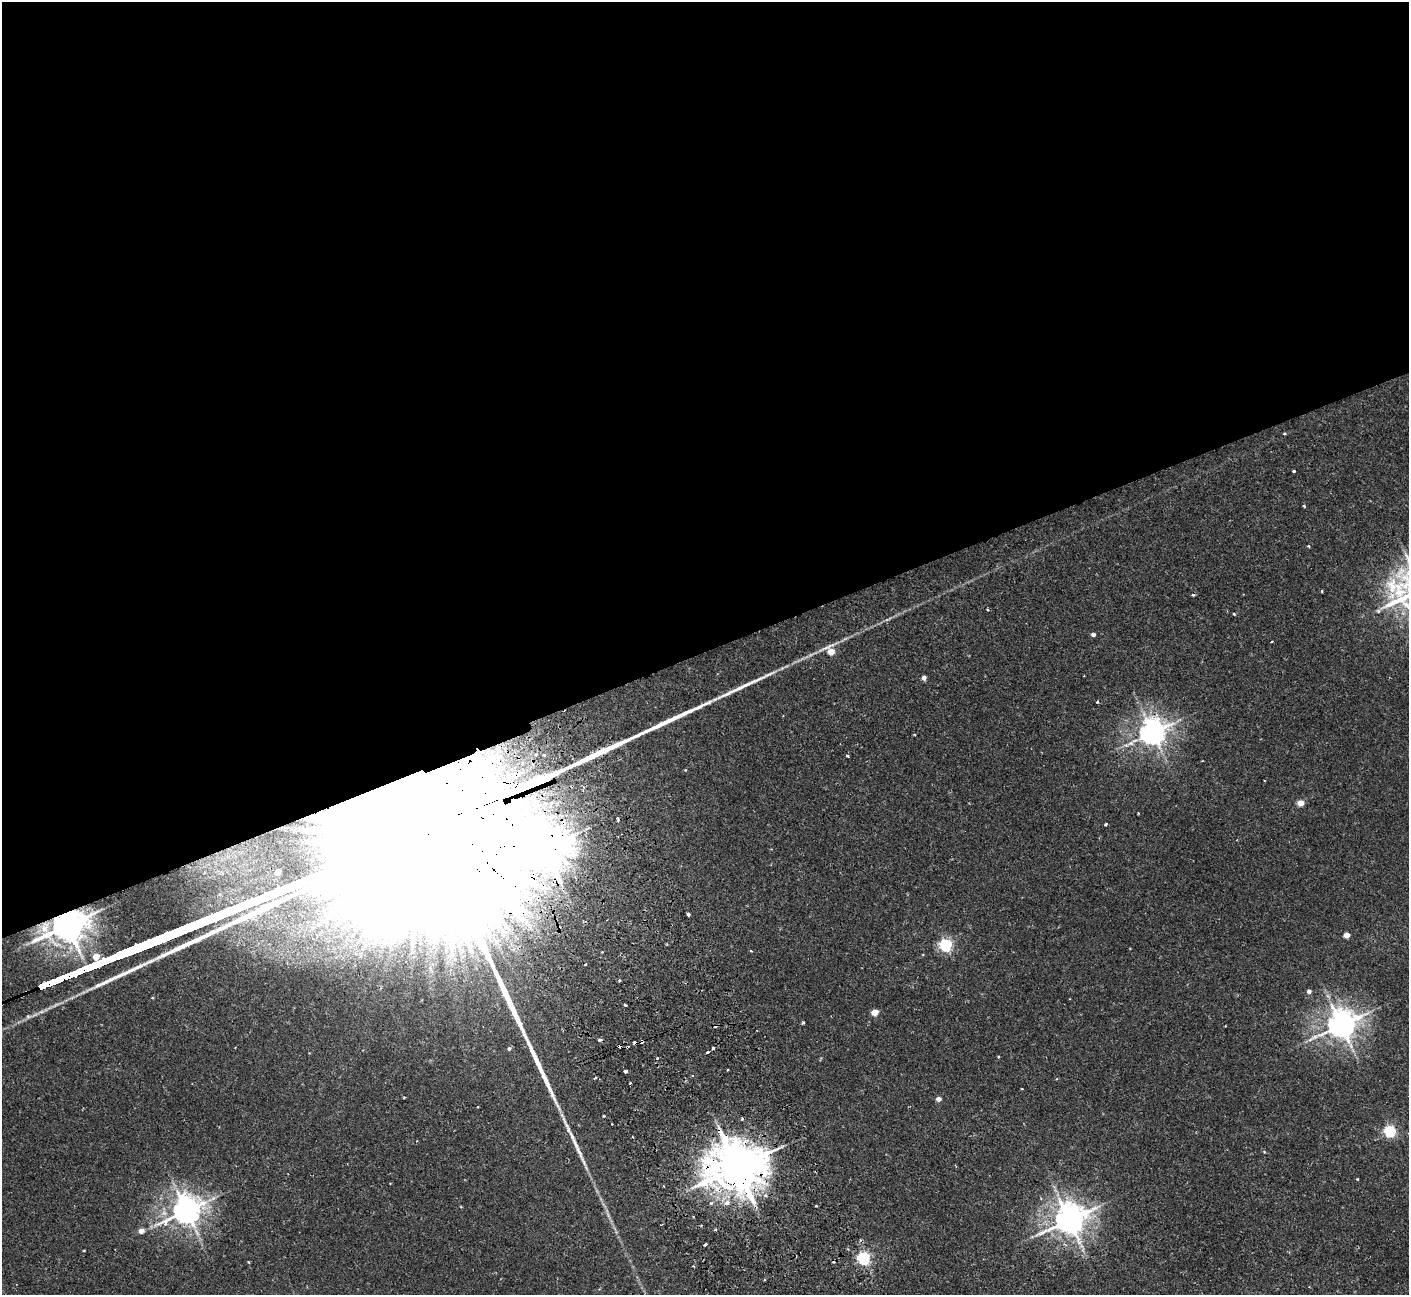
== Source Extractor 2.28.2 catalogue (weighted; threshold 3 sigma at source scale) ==
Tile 2 of 4 x 4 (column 2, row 1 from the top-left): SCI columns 1461-2867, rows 4067-5359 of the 5737 x 5675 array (HDU 1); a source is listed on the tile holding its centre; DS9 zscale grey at full resolution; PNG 1411 x 1297 px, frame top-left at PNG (2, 2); no overlay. Shown black and unused: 51% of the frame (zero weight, under 2 of 3 exposures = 3% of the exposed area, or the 3 px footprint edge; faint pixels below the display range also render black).
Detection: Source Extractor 2.28.2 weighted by HDU 2 'WHT'; one run over the whole footprint, this tile lists its part. Background 0.0324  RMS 0.0027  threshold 0.0123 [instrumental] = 3 sigma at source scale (4.5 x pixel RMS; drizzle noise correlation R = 1.50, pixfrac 1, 0.05/0.05 arcsec/px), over >= 5 px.
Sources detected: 81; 2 inside a brighter object's white glare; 15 cosmic-ray / hot-pixel residue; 2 long thin detections or spike segments (spike, bleed or trail) — not listed; the other 62 listed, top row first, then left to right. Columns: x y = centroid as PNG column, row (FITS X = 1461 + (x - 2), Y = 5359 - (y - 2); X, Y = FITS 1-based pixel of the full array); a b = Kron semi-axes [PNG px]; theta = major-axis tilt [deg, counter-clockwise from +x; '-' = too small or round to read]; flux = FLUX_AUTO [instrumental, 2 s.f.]
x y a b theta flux
1284 434 3 3 - 0.43
1294 471 3 3 - 0.5
1304 506 3 3 - 0.36
1308 546 3 3 - 0.29
1322 591 3 2 - 0.29
1234 614 3 3 - 0.56
1093 634 4 4 - 1
1272 642 3 3 - 0.38
831 651 9 8 - 5.6
924 678 4 4 - 1.3
1097 702 3 3 - 0.72
1152 732 9 8 - 330
915 734 3 3 - 0.25
536 754 6 5 - 0.77
848 756 3 3 - 0.61
1202 761 3 2 - 0.17
537 802 3 3 - 6.4
1301 803 4 4 - 4.3
1138 813 4 2 - 0.19
1106 824 4 3 - 0.59
277 872 4 4 - 2.9
688 914 4 3 - 0.92
325 922 17 8 -15 3.3
67 925 12 8 21 700
1347 935 5 4 - 3
945 945 6 5 - 50
751 951 3 3 - 0.27
585 964 3 2 - 0.41
619 980 4 3 - 0.31
1309 991 5 5 - 0.99
152 998 3 2 - 0.32
625 1005 3 3 - 0.37
875 1012 5 4 - 5.6
803 1023 4 3 - 0.31
1341 1025 9 8 - 430
600 1040 4 4 - 0.71
635 1043 4 3 - 4.1
509 1048 5 4 - 0.6
713 1048 3 3 - 0.83
708 1052 3 3 - 1
998 1057 3 3 - 0.26
625 1071 3 3 - 0.95
1022 1089 3 2 - 0.19
404 1097 3 2 - 0.26
938 1099 4 4 - 1.7
603 1116 3 3 - 0.56
1390 1131 5 5 - 40
633 1137 3 2 - 0.2
1264 1151 4 4 - 0.33
737 1167 17 14 10 1400
1357 1179 3 3 - 0.33
711 1203 5 5 - 0.51
727 1203 3 3 - 13
816 1206 3 2 - 0.26
186 1211 9 8 - 400
1069 1220 10 9 - 480
715 1230 4 3 - 0.42
141 1231 5 4 - 2.3
705 1245 3 3 - 0.64
84 1250 4 2 - 0.2
864 1258 5 5 - 52
248 1262 3 2 - 0.31
Overlapping masked pixels (flux is a lower limit): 5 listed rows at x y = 1152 732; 67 925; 635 1043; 737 1167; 1069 1220